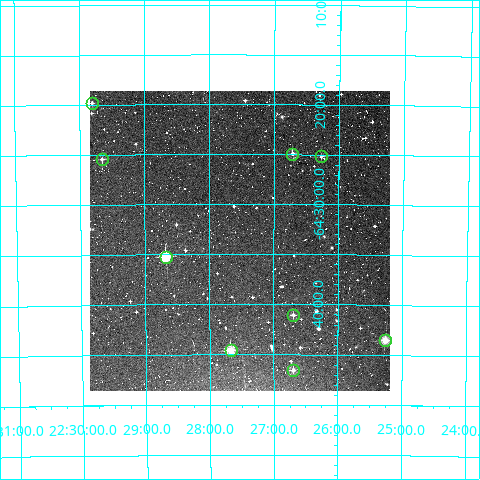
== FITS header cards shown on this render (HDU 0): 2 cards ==
NAXIS1  =                  300
NAXIS2  =                  300

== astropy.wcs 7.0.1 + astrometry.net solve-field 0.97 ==
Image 300 x 300 px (HDU 0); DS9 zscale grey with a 90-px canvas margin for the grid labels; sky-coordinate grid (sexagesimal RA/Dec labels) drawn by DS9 from the SOLVED WCS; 9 Tycho-2 reference stars matched to detected sources circled (green)
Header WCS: RA---TAN/DEC--TAN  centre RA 22:27:32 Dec -64:34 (336.88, -64.56 deg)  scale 6 arcsec/px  FOV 30.0' x 30.0'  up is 0 deg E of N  parity normal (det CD < 0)
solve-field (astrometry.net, Tycho-2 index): VERIFIED the header's WCS against the Tycho-2 star catalogue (verified at 2 index scales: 7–9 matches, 0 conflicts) and refined it, rather than solving blind
Solved WCS: RA---TAN-SIP/DEC--TAN-SIP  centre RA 22:27:32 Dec -64:34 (336.88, -64.56 deg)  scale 6 arcsec/px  FOV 30.0' x 30.0'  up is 0 deg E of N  parity normal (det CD < 0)
The solver's refit moves the header's centre by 2.3 arcsec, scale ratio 1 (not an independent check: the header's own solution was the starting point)
Tycho-2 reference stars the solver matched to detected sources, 9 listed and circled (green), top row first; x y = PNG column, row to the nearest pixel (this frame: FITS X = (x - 90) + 1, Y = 300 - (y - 91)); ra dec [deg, ICRS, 3 dp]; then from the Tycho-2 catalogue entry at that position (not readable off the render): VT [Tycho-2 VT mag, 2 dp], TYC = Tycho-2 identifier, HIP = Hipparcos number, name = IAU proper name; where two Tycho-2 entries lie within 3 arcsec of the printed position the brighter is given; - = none
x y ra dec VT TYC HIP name
92 103 337.451 -64.330 11.70 9121-124-1 - -
292 154 336.679 -64.416 10.61 9120-1501-1 - -
321 156 336.568 -64.420 11.53 9120-1077-1 - -
102 159 337.414 -64.424 11.19 9121-64-1 - -
166 257 337.168 -64.587 8.82 9121-213-1 110939 -
293 315 336.674 -64.684 11.41 9120-1105-1 - -
385 340 336.315 -64.725 9.39 9120-1706-1 - -
231 350 336.917 -64.743 9.24 9120-719-1 - -
293 370 336.674 -64.776 10.93 9120-1162-1 - -